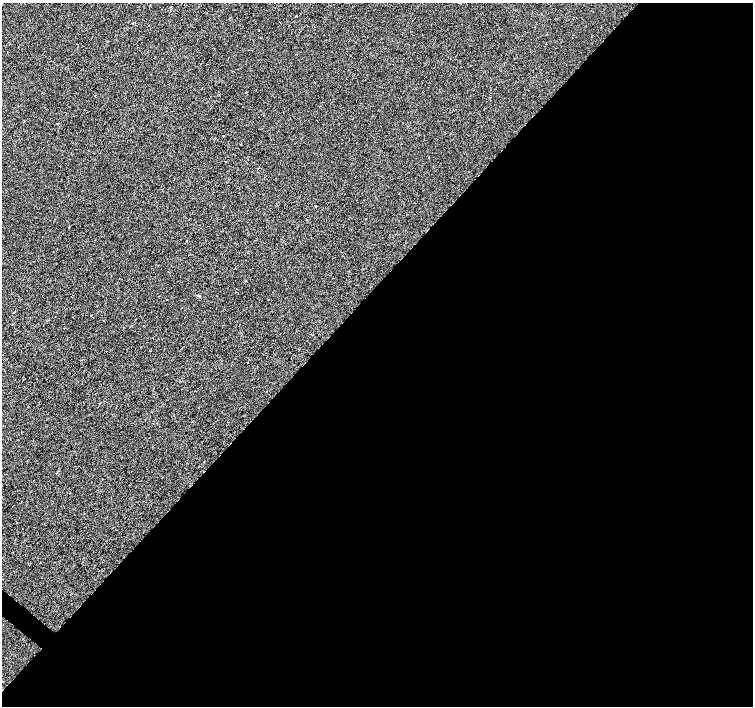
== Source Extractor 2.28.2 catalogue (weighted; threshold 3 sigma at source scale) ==
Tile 12 of 4 x 4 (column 4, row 3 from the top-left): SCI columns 4508-6009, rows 1575-2981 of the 6014 x 6028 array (HDU 1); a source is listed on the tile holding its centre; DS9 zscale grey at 2 x 2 block average (1 PNG px = mean of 2 x 2 image px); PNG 755 x 708 px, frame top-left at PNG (2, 3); no overlay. Shown black and unused: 59% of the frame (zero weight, under 2 of 3 exposures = <1% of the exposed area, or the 3 px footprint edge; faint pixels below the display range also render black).
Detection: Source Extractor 2.28.2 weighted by HDU 2 'WHT'; one run over the whole footprint, this tile lists its part. Background -4.46e-04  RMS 0.0042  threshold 0.0187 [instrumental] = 3 sigma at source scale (4.5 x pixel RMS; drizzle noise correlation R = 1.50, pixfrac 1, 0.0396/0.0396 arcsec/px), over >= 5 px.
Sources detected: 6; all 6 listed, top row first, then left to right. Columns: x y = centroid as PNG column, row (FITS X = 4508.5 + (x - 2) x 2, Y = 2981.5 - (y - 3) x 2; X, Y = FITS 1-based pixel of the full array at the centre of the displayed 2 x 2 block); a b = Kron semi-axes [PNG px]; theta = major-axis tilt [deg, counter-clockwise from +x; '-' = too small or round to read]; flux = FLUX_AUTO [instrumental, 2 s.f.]
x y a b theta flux
246 92 2 2 - 1
283 113 2 2 - 0.57
316 206 2 2 - 1.4
366 219 2 2 - 0.39
199 296 3 3 - 0.84
100 403 2 2 - 0.38